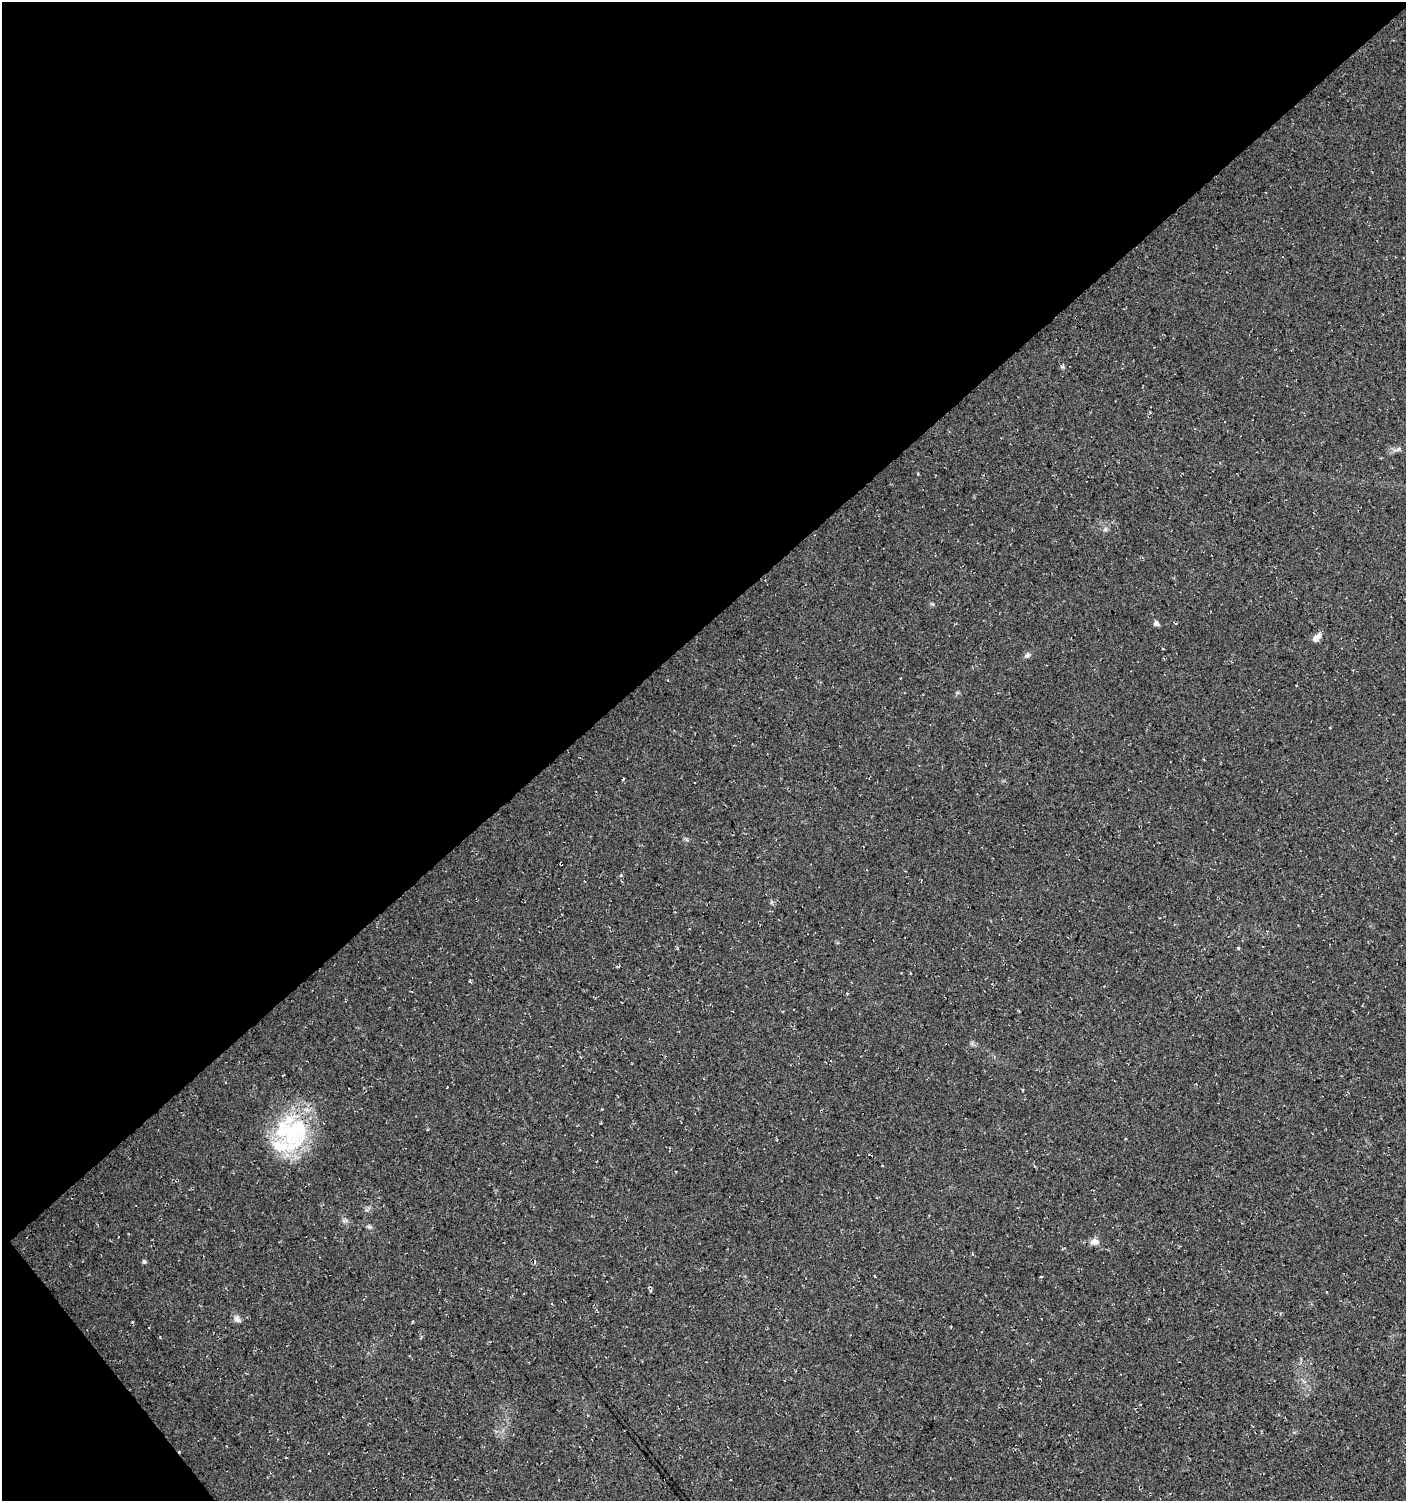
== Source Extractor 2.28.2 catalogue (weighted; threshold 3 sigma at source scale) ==
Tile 5 of 4 x 4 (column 1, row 2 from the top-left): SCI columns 145-1548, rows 3009-4507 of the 5964 x 6007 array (HDU 1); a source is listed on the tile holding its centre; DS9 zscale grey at full resolution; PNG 1408 x 1503 px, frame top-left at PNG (2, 2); no overlay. Shown black and unused: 43% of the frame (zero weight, under 3 of 4 exposures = <1% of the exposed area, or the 3 px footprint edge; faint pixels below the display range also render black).
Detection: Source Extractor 2.28.2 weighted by HDU 2 'WHT'; one run over the whole footprint, this tile lists its part. Background 0.018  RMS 0.0064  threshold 0.0288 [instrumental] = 3 sigma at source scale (4.5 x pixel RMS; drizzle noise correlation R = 1.50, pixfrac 1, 0.0396/0.0396 arcsec/px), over >= 5 px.
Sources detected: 17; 1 inside a brighter object's white glare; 1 cosmic-ray / hot-pixel residue — not listed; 1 inside a brighter listed object's ellipse — not listed separately; the other 14 listed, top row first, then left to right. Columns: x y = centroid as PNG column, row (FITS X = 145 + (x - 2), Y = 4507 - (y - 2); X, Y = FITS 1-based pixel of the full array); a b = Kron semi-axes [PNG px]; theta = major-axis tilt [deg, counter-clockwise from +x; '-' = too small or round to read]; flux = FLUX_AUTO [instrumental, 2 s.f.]
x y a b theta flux
1062 367 6 4 -19 0.87
1398 449 7 4 52 1.1
1156 623 6 6 - 1.9
1317 638 11 7 44 3.9
1027 655 7 6 - 1.5
621 875 5 3 - 0.67
294 1131 47 40 72 62
344 1220 7 4 -19 1.3
369 1227 7 4 -19 1.1
1094 1241 12 8 9 3.2
144 1262 6 5 - 0.95
875 1276 3 2 - 0.49
1041 1277 3 2 - 0.53
237 1319 10 8 -48 2.6
Overlapping masked pixels (flux is a lower limit): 1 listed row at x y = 294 1131